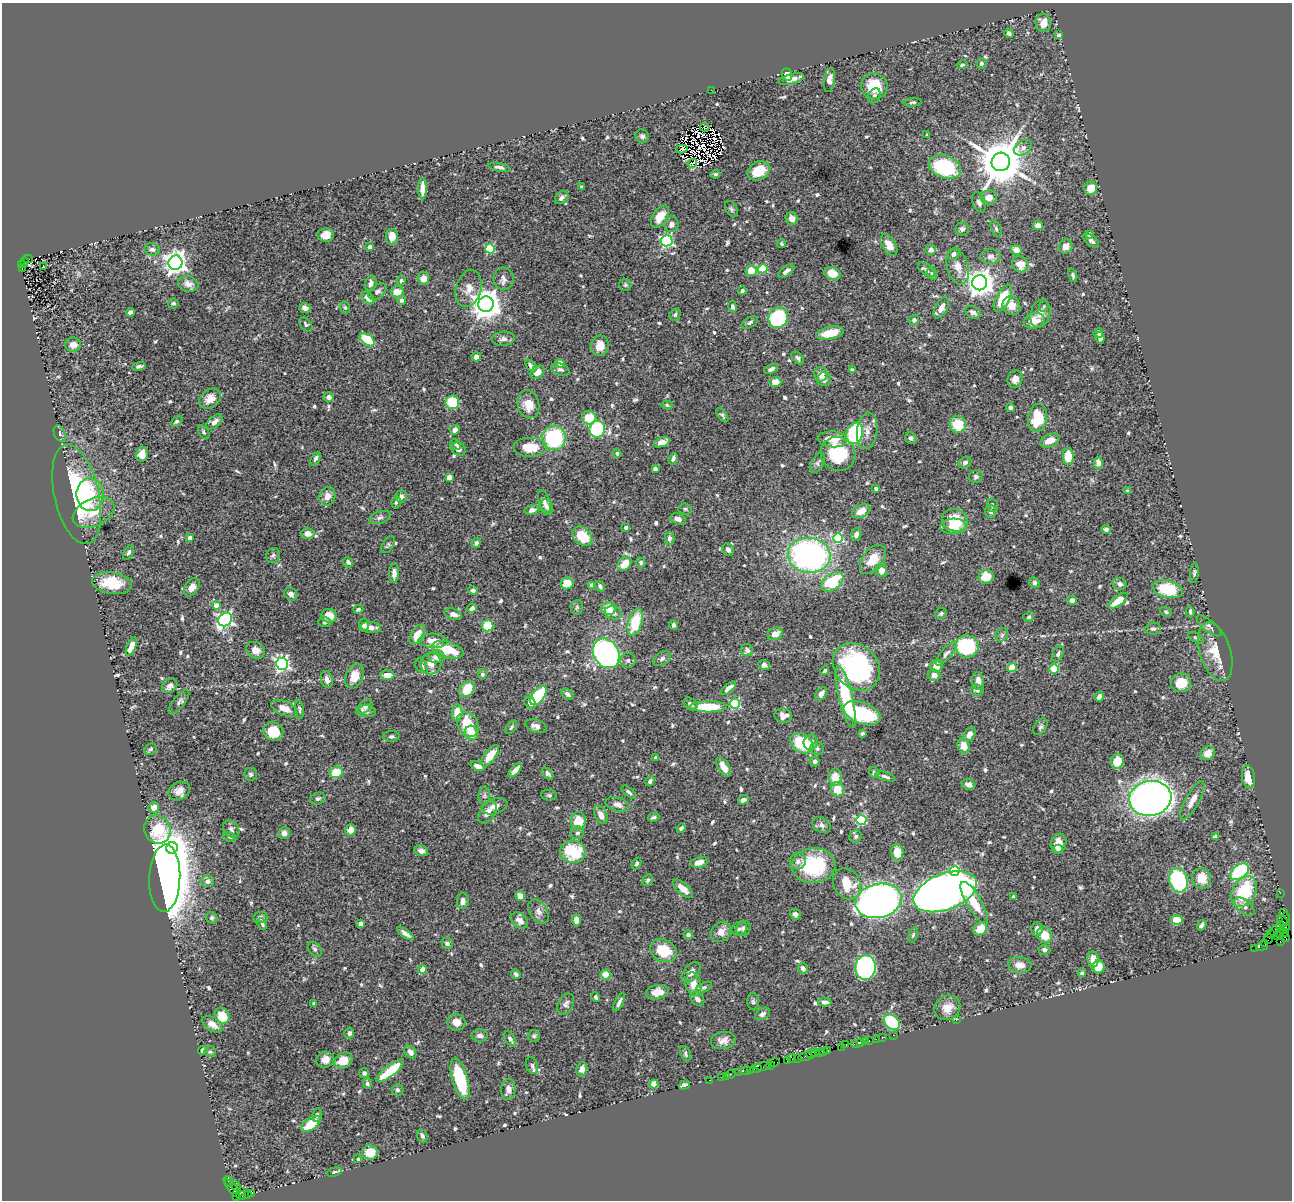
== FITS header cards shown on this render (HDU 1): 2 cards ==
NAXIS1  =                 1290
NAXIS2  =                 1198

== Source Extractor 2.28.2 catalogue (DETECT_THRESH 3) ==
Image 1290 x 1198 px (HDU 1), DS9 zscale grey, 1 PNG px = 1 image px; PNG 1294 x 1202 px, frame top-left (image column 1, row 1198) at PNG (2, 3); each listed source drawn as its Kron ellipse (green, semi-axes under 4 px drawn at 4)
Background 1.25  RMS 0.026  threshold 0.0782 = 3 sigma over >= 5 px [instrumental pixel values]
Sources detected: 701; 8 with non-positive FLUX_AUTO (blend fragments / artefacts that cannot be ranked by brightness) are neither listed nor drawn; of the other 693, the 500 brightest by FLUX_AUTO listed and drawn (193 fainter detections omitted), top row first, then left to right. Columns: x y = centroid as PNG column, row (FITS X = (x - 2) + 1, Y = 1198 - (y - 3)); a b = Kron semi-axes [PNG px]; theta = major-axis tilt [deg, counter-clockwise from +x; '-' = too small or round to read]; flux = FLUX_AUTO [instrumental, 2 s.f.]
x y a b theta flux
1043 23 9 7 -85 20
1009 33 5 4 - 5.3
1059 35 4 3 - 3.2
981 63 5 5 - 5
962 65 5 4 - 3
787 74 6 5 - 15
791 79 13 5 14 13
829 80 12 5 81 11
874 86 13 12 - 53
711 90 2 2 - 41
874 96 8 5 64 4.4
913 102 9 4 5 2.9
705 127 5 4 - 3.6
927 135 3 3 - 2.9
642 136 7 6 - 4.7
1023 148 9 7 36 8.1
682 149 6 3 12 6.1
1001 162 9 9 - 8300
692 163 5 2 - 4
499 167 11 4 -10 5.6
945 167 17 11 -20 160
759 171 11 9 31 46
715 174 5 4 - 3.1
582 187 3 3 - 3.5
1091 188 7 6 - 22
422 189 10 4 -90 16
989 197 8 7 - 17
562 198 7 5 44 6.7
979 202 10 6 -71 7.9
731 209 9 5 -61 3.8
660 217 12 7 56 29
792 219 6 6 - 11
671 224 8 7 - 9.4
1038 226 5 4 - 15
962 229 7 6 - 4.9
996 229 8 4 -66 4
1089 234 4 4 - 12
326 235 8 6 2 17
392 236 8 6 -84 19
667 241 6 5 - 210
1091 241 9 5 -39 6.7
781 244 4 4 - 3.2
889 245 12 6 -60 18
1066 246 7 6 - 12
370 247 4 4 - 4.6
152 249 7 6 - 5.9
490 249 5 5 - 99
931 250 5 5 - 9.4
1016 250 5 4 - 18
954 254 6 5 - 5.6
990 256 10 7 1 8.7
28 259 5 3 - 340
24 261 4 3 - 110
175 263 7 7 - 1300
21 264 3 2 - 99
1020 264 8 7 - 26
43 267 3 2 - 5.3
958 267 18 10 -73 21
22 268 3 2 - 100
763 269 5 4 - 75
926 270 10 5 -37 5.2
751 271 5 5 - 31
786 271 9 4 38 6.7
832 273 8 6 -21 25
932 273 6 5 - 3.2
1073 275 7 4 -72 4.2
423 278 6 6 - 14
504 279 11 10 - 9.2
401 281 5 4 - 3
371 283 8 5 68 8.1
980 283 7 7 - 2100
188 284 10 7 -19 9.7
625 285 6 6 - 3.2
469 289 19 12 74 20
742 291 4 4 - 3.3
378 292 10 6 39 6
397 292 6 6 - 20
368 298 7 5 -46 13
1003 298 14 7 62 65
402 300 4 4 - 6.9
173 303 5 5 - 3
486 304 8 7 - 2900
1011 306 9 8 - 20
1044 306 6 4 68 3
345 307 6 4 -72 3.4
732 307 5 4 - 4.5
305 308 6 4 -17 9.6
941 308 11 6 61 12
130 312 4 3 - 5
973 312 8 5 -28 8.6
1040 314 14 9 74 14
675 315 6 5 - 3.2
778 318 10 9 - 120
914 320 5 5 - 5.5
1034 321 10 7 18 25
750 323 9 5 29 4.6
306 324 8 5 -51 3.5
830 333 14 6 12 42
1098 333 5 4 - 4.3
1100 338 5 4 - 5.7
503 339 11 7 6 7.7
367 340 8 5 -37 78
73 345 8 7 - 10
600 346 10 9 - 21
476 357 4 4 - 8.9
798 358 7 5 -48 4.2
560 363 4 4 - 14
139 366 7 4 11 4.9
531 366 7 4 -51 5.8
560 369 9 6 -18 5
771 369 7 4 24 6.3
852 370 4 4 - 4.1
537 372 8 5 38 12
821 374 7 6 - 16
824 379 7 7 - 7.8
1015 379 9 7 66 9.9
775 382 6 5 - 18
329 397 5 4 - 7.3
210 399 12 9 36 17
452 402 7 6 - 90
528 404 14 11 -74 26
667 405 6 4 -13 3
1010 407 4 4 - 5.9
722 415 8 4 -54 3.1
589 418 7 6 - 38
1037 418 14 9 81 62
176 422 6 4 38 3.3
214 422 9 5 40 9.6
958 424 8 8 - 45
597 429 8 8 - 130
455 430 5 4 - 10
867 431 18 10 83 17
204 432 7 4 -59 3.2
855 433 11 8 69 150
60 434 8 5 -68 5.3
554 438 12 11 - 150
911 438 6 5 - 4.8
832 439 15 8 -4 35
1050 440 10 6 23 16
662 442 8 5 19 15
455 444 6 5 - 2.9
530 447 17 10 0 37
459 449 7 6 - 9.3
617 453 4 4 - 4.2
142 454 7 6 - 18
838 454 18 16 -35 92
1068 456 8 5 -88 36
316 458 7 4 61 4
673 459 6 3 68 4.8
818 463 11 6 62 5
965 463 7 5 35 5.9
1098 463 6 4 -87 11
655 469 4 4 - 5.8
449 477 4 4 - 24
976 477 6 6 - 4
876 488 3 3 - 3.1
1128 491 4 3 - 3
77 494 51 22 -77 240
90 494 16 13 89 52
327 496 9 8 - 14
401 496 6 5 - 7.4
396 502 6 4 75 3.1
544 502 12 5 -72 7.5
992 505 7 5 -72 3.4
547 507 8 6 -70 5.5
685 509 6 5 - 3
532 510 7 5 15 7.3
861 511 10 6 28 18
991 511 6 5 - 5.3
94 512 22 13 25 37
380 518 11 6 18 6
678 519 8 5 -19 8.3
955 520 13 11 -22 57
953 526 13 8 3 33
626 527 3 3 - 4.9
1106 529 4 3 - 4.1
308 533 7 5 1 10
856 534 6 5 - 6.1
582 536 11 8 -43 41
190 538 4 4 - 12
669 538 6 5 - 5.4
838 538 5 5 - 120
476 543 5 4 - 4.6
388 545 9 5 55 3.6
728 550 6 5 - 6.1
129 552 8 4 65 4.7
273 555 7 7 - 4.1
809 555 21 17 -7 480
873 559 16 10 52 29
348 562 5 4 - 4.4
641 562 5 4 - 3.1
624 564 8 6 48 26
881 570 7 6 - 13
394 573 10 5 89 9.6
1194 573 10 4 85 3.4
986 577 7 7 - 28
832 582 12 8 37 83
112 583 20 10 -8 51
567 583 6 6 - 32
1034 583 5 5 - 3.2
1120 584 7 6 - 6.3
591 585 4 4 - 11
600 586 6 4 -54 4.5
192 587 10 6 55 13
1167 589 16 8 -12 78
473 590 4 4 - 5
291 594 7 6 - 7.5
1072 600 5 4 - 7.2
1118 601 12 5 37 26
216 605 4 4 - 20
577 607 7 6 - 3.9
472 608 5 4 - 6.4
608 608 7 6 - 29
358 609 5 4 - 3.5
1166 612 6 4 -29 3.5
1190 612 5 3 - 3.2
613 613 9 6 -16 8.2
941 613 6 5 - 3.2
453 614 9 5 -17 11
329 616 7 7 - 29
1029 617 5 4 - 2.9
225 619 7 6 - 430
325 622 6 5 - 3.1
635 622 14 7 74 65
364 625 6 5 - 6.6
488 625 6 5 - 47
674 625 4 3 - 4.5
1209 626 15 6 -38 6.9
371 628 10 5 -5 13
1153 629 8 6 7 4.3
775 634 7 6 - 17
417 635 11 6 58 28
1002 635 7 5 46 4.1
1196 638 9 4 -28 3.1
433 641 15 7 -2 22
967 646 12 11 - 150
131 647 10 4 67 21
256 650 10 8 -29 12
448 650 16 8 -15 67
747 650 6 6 - 6.4
1215 652 30 15 -73 45
606 653 15 12 -57 390
946 654 15 5 49 7.3
1058 654 8 5 65 5.3
436 657 8 6 6 14
662 659 10 6 33 5.7
628 660 7 7 - 5.7
431 663 11 10 - 16
282 664 6 6 - 420
764 665 6 4 -10 11
421 666 8 5 -57 5.8
937 666 6 6 - 18
856 667 26 21 -46 260
1012 667 4 4 - 53
1054 669 5 4 - 68
825 671 4 3 - 3
482 674 5 4 - 6.1
387 675 7 5 1 17
934 675 6 5 - 11
355 676 13 8 65 23
327 679 8 6 -76 7.3
978 681 9 6 -81 14
1181 683 10 9 - 34
170 686 8 6 38 9.8
728 688 9 4 41 9.8
467 689 9 6 49 43
977 690 6 5 - 4.9
567 694 7 4 -39 5.3
821 694 7 5 55 8.2
538 696 11 6 52 140
846 697 32 7 -77 140
1099 697 5 4 - 8.7
179 702 15 6 51 6.6
530 702 6 5 - 11
690 704 7 5 -38 5.5
735 704 5 5 - 150
365 706 8 6 44 6.8
708 707 18 5 0 69
284 708 14 7 -23 18
299 709 10 4 -82 3.6
366 711 10 6 -7 8.5
457 712 8 5 85 29
862 713 19 10 -22 110
783 716 9 7 -11 13
468 725 13 10 -60 50
536 726 11 6 -17 9.3
511 727 7 4 53 3.1
1040 727 9 6 57 4.5
273 731 10 9 - 45
471 733 7 6 - 29
862 734 4 3 - 3.6
969 734 7 5 54 11
391 736 8 5 2 3.6
811 742 7 7 - 11
802 743 12 9 -34 70
964 746 7 6 - 22
817 748 7 6 - 4.9
150 749 7 5 25 3.7
1208 753 7 6 - 19
490 756 12 5 53 30
655 758 4 3 - 3.1
815 761 5 5 - 4.4
1117 761 7 6 - 33
478 766 7 4 -23 13
724 767 10 5 -57 15
515 770 9 4 50 12
336 772 7 5 19 40
874 773 6 5 - 3.7
251 774 6 6 - 3.5
548 774 7 4 -48 4.1
885 776 10 3 -17 4.8
835 777 8 6 89 23
1248 777 12 6 -83 28
650 781 5 4 - 5.7
968 784 7 5 -23 10
837 789 7 6 - 33
179 791 11 9 26 15
629 792 9 4 -40 4.2
549 795 8 5 -2 3.1
484 796 9 6 85 4.9
1150 798 21 17 10 1200
318 799 8 5 19 4.6
743 800 5 4 - 5.9
1192 800 21 7 61 18
617 804 12 7 -17 9.6
495 806 13 7 17 12
154 807 5 5 - 14
487 812 12 7 59 14
601 815 10 6 -64 12
654 817 6 3 15 3.6
861 820 5 5 - 140
578 821 9 7 87 39
822 825 10 7 -30 7.1
681 828 5 3 - 4.6
157 829 14 13 - 68
231 829 9 7 -50 6.3
350 830 5 5 - 16
284 833 6 5 - 12
577 833 6 6 - 4.7
856 836 6 6 - 3.5
230 837 7 4 -12 3.1
1215 837 4 4 - 6
1059 843 9 7 72 22
172 848 6 5 - 680
1058 849 5 4 - 5
421 851 7 5 -16 9.2
573 852 13 11 -13 73
897 852 8 6 90 19
798 861 8 8 - 8.1
699 862 8 5 13 15
636 864 6 4 61 3.8
813 865 22 17 4 130
954 871 5 5 - 120
1239 872 10 6 37 220
165 878 34 15 88 5100
1202 878 10 9 - 27
648 880 6 5 - 3.7
1178 880 12 9 -75 160
208 881 6 5 - 8.5
847 884 16 13 -62 43
683 889 12 5 -41 16
945 892 33 18 21 1500
1244 892 16 11 59 96
1280 893 2 2 - 23
520 896 5 4 - 11
1013 897 3 3 - 3.6
463 901 8 5 86 7.4
878 901 23 17 13 1100
974 903 24 7 -59 40
1244 906 12 6 -41 8.6
539 912 13 8 -57 9.8
1284 913 2 2 - 38
795 914 5 5 - 6.9
212 918 6 5 - 3.2
260 918 7 5 6 6.2
1286 919 6 3 -87 190
519 920 9 6 -42 12
576 920 5 4 - 12
1177 920 6 5 - 25
1283 921 6 3 -42 150
262 924 6 4 -62 3.6
361 924 4 4 - 19
1202 925 5 4 - 7.3
1281 927 6 3 -79 230
1285 927 3 2 - 62
743 928 8 7 - 5.3
739 929 8 6 29 4.8
980 929 7 6 - 31
1037 929 7 6 - 7.5
1275 930 6 3 46 350
721 932 11 9 44 16
405 933 10 4 -35 7.9
1284 933 4 2 - 26
1270 934 3 2 - 41
1280 934 5 3 - 80
688 935 5 4 - 4.9
913 935 7 4 73 3.1
1045 935 8 7 - 29
1277 936 3 2 - 57
1285 938 4 3 - 61
1269 939 5 2 - 79
1280 941 3 3 - 56
447 943 6 5 - 6.7
1265 944 2 2 - 40
1262 946 6 2 17 99
1255 948 2 2 - 25
315 949 8 6 -53 4.9
1045 950 6 5 - 5.4
663 951 14 11 -26 54
1093 959 8 5 -83 21
1020 965 12 8 -8 14
865 967 12 10 86 440
1098 967 6 6 - 22
803 968 5 4 - 5.1
422 969 4 4 - 18
691 972 12 7 51 11
1082 973 4 4 - 3.3
516 974 5 4 - 4.9
606 975 5 5 - 24
693 984 12 7 -77 21
704 987 8 4 23 3.8
657 992 11 7 10 18
596 997 5 4 - 3.5
697 999 7 6 - 6.4
753 1001 9 5 -87 3.8
619 1002 10 3 64 5.7
825 1002 6 4 -4 6.9
314 1004 4 3 - 6.7
566 1004 11 7 63 6.8
947 1008 13 12 - 22
763 1014 8 5 31 5.1
222 1016 8 7 - 38
956 1020 2 2 - 28
456 1022 9 8 - 18
892 1022 9 6 -45 98
212 1024 11 6 -34 14
349 1033 5 5 - 5.7
893 1035 3 2 - 63
480 1036 8 6 -4 6.8
534 1036 6 5 - 3.3
882 1037 3 2 - 88
510 1039 8 4 -57 5.7
876 1039 2 2 - 36
723 1041 12 8 7 12
865 1041 3 2 - 100
869 1041 3 2 - 140
857 1043 6 3 10 170
860 1043 3 2 - 140
846 1044 3 2 - 55
842 1047 2 2 - 35
202 1050 4 3 - 3.6
824 1051 4 3 - 120
828 1051 3 2 - 46
210 1052 6 5 - 3.6
410 1052 7 5 -49 9.9
815 1053 4 3 - 130
820 1053 3 2 - 62
685 1054 8 5 -68 3.5
811 1054 5 3 - 310
805 1056 7 3 14 320
792 1058 4 4 - 170
798 1058 2 2 - 17
325 1060 9 8 - 14
343 1060 9 7 31 30
787 1060 4 3 - 180
774 1063 6 4 16 110
532 1065 8 6 -73 5.6
771 1065 3 2 - 81
763 1066 8 3 7 260
756 1068 6 3 21 200
582 1069 7 5 72 7.6
745 1070 5 3 - 190
750 1070 3 3 - 86
390 1071 17 5 38 80
739 1072 2 2 - 22
364 1073 5 5 - 4.4
731 1074 5 3 - 160
726 1076 2 2 - 21
721 1077 3 2 - 57
460 1079 21 7 -74 90
710 1080 3 2 - 39
367 1083 5 4 - 3.8
654 1084 4 4 - 46
684 1085 5 4 - 5.9
508 1089 11 7 83 11
397 1090 6 5 - 3.5
317 1115 7 5 80 3.1
311 1124 11 5 35 40
422 1136 7 5 -69 4.3
370 1152 8 7 - 35
358 1159 3 3 - 3.3
334 1172 8 4 14 4.2
228 1181 5 4 - 130
235 1186 6 2 -48 160
232 1189 11 4 -50 690
241 1191 3 3 - 36
252 1193 3 2 - 470
248 1194 3 2 - 22
241 1195 5 3 - 85
236 1197 3 2 - 57
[193 fainter detections neither listed nor drawn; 8 non-positive-flux detections neither listed nor drawn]